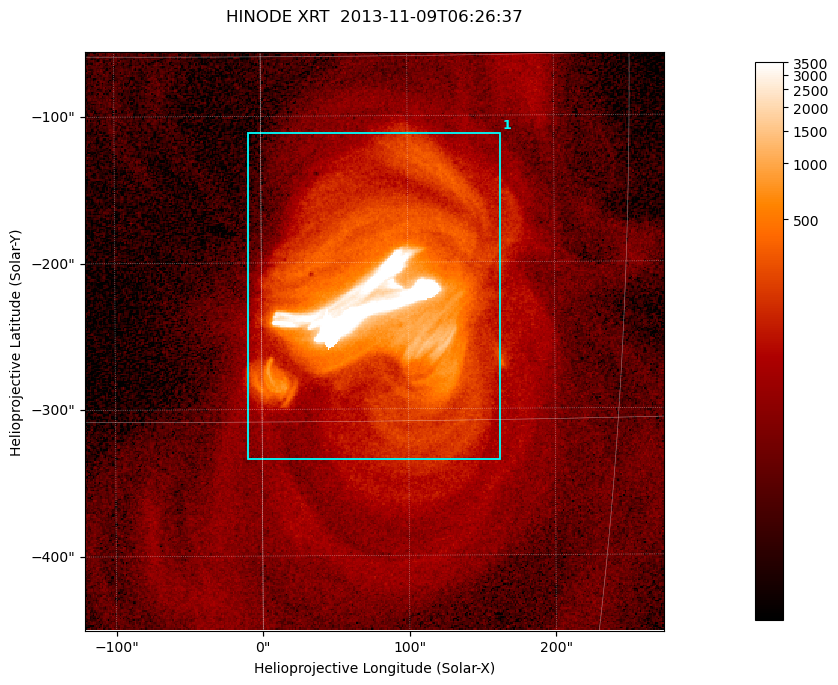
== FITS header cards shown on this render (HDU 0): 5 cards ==
TELESCOP= 'HINODE  '           /
INSTRUME= 'XRT     '           /
DATE_OBS= '2013-11-09T06:26:37.385' /
CTYPE1  = 'Solar-X '           /
CTYPE2  = 'Solar-Y '           /

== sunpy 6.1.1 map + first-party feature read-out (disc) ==
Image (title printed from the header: HINODE XRT  2013-11-09T06:26:37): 384 x 384 px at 1.03 arcsec/px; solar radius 968 arcsec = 941 px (partial field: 5.3% of the solar disc is inside the frame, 100% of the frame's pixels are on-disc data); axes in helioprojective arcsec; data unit not stated in the header (colour bar unlabelled)
Orientation: roll -0.318 deg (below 1 deg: not rotated)
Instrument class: DISC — disc imager (sunpy class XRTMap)
Bright regions (active regions / flare kernels): reference = the on-disc median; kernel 3 px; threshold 5 sigma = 161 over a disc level ~31.5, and >= 1.15x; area >= 147 px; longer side >= 5 px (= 5.1 arcsec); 1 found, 1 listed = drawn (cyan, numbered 1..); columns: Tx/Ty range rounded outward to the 5 arcsec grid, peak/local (2 s.f.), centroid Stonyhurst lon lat
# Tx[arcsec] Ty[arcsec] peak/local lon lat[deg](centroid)
1 -10..165 -335..-110 112 +5 -10